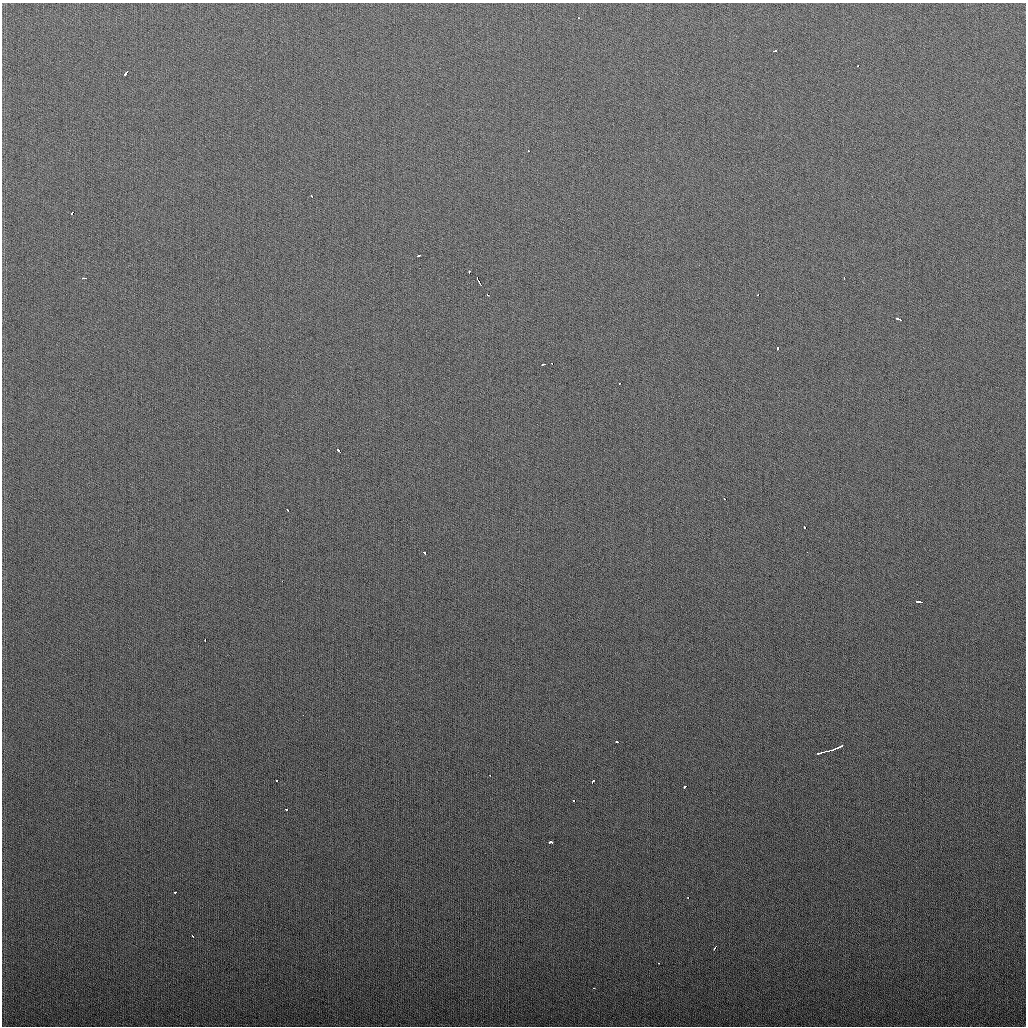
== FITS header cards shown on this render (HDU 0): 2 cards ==
NAXIS1  =                 1024
NAXIS2  =                 1024

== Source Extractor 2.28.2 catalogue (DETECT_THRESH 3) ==
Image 1024 x 1024 px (HDU 0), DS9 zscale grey, 1 PNG px = 1 image px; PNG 1028 x 1028 px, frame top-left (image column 1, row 1024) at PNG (2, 3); no overlay
Background 277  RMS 11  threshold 32.3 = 3 sigma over >= 5 px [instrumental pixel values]
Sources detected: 45; all 45 listed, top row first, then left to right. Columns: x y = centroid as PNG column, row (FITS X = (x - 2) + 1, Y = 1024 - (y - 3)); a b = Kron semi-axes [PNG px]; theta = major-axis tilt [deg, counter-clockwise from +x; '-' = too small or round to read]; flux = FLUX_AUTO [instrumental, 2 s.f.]
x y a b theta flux
578 18 3 2 - 1300
775 51 4 3 - 2400
858 66 3 2 - 1500
126 73 5 3 - 3600
529 151 3 2 - 1600
312 196 4 2 - 1500
72 213 3 2 - 3800
419 256 4 2 - 2000
469 272 4 2 - 4800
84 278 4 2 - 2500
844 278 3 2 - 1900
478 281 9 3 -67 9600
487 295 3 3 - 2600
758 295 3 3 - 2300
899 319 6 3 -24 4000
778 348 3 3 - 2200
543 364 4 3 - 3200
552 364 3 3 - 9000
619 383 3 3 - 1500
338 450 5 2 - 2900
724 499 3 2 - 4500
288 510 3 2 - 1300
805 527 3 3 - 4600
424 552 4 3 - 3600
282 581 2 2 - 1500
920 602 7 3 -9 4000
205 639 3 2 - 1700
617 742 3 3 - 2400
836 748 11 3 23 8100
829 751 5 3 - 3000
823 752 6 3 12 4200
818 753 4 3 - 5300
490 775 2 2 - 1700
276 781 3 3 - 2000
593 782 4 3 - 3500
684 787 3 3 - 13000
573 801 3 3 - 8900
286 809 3 3 - 1900
550 842 4 3 - 4000
175 892 3 2 - 3300
688 897 3 2 - 4900
193 936 3 3 - 3700
715 948 3 3 - 9300
658 963 3 2 - 2600
594 988 3 2 - 1400